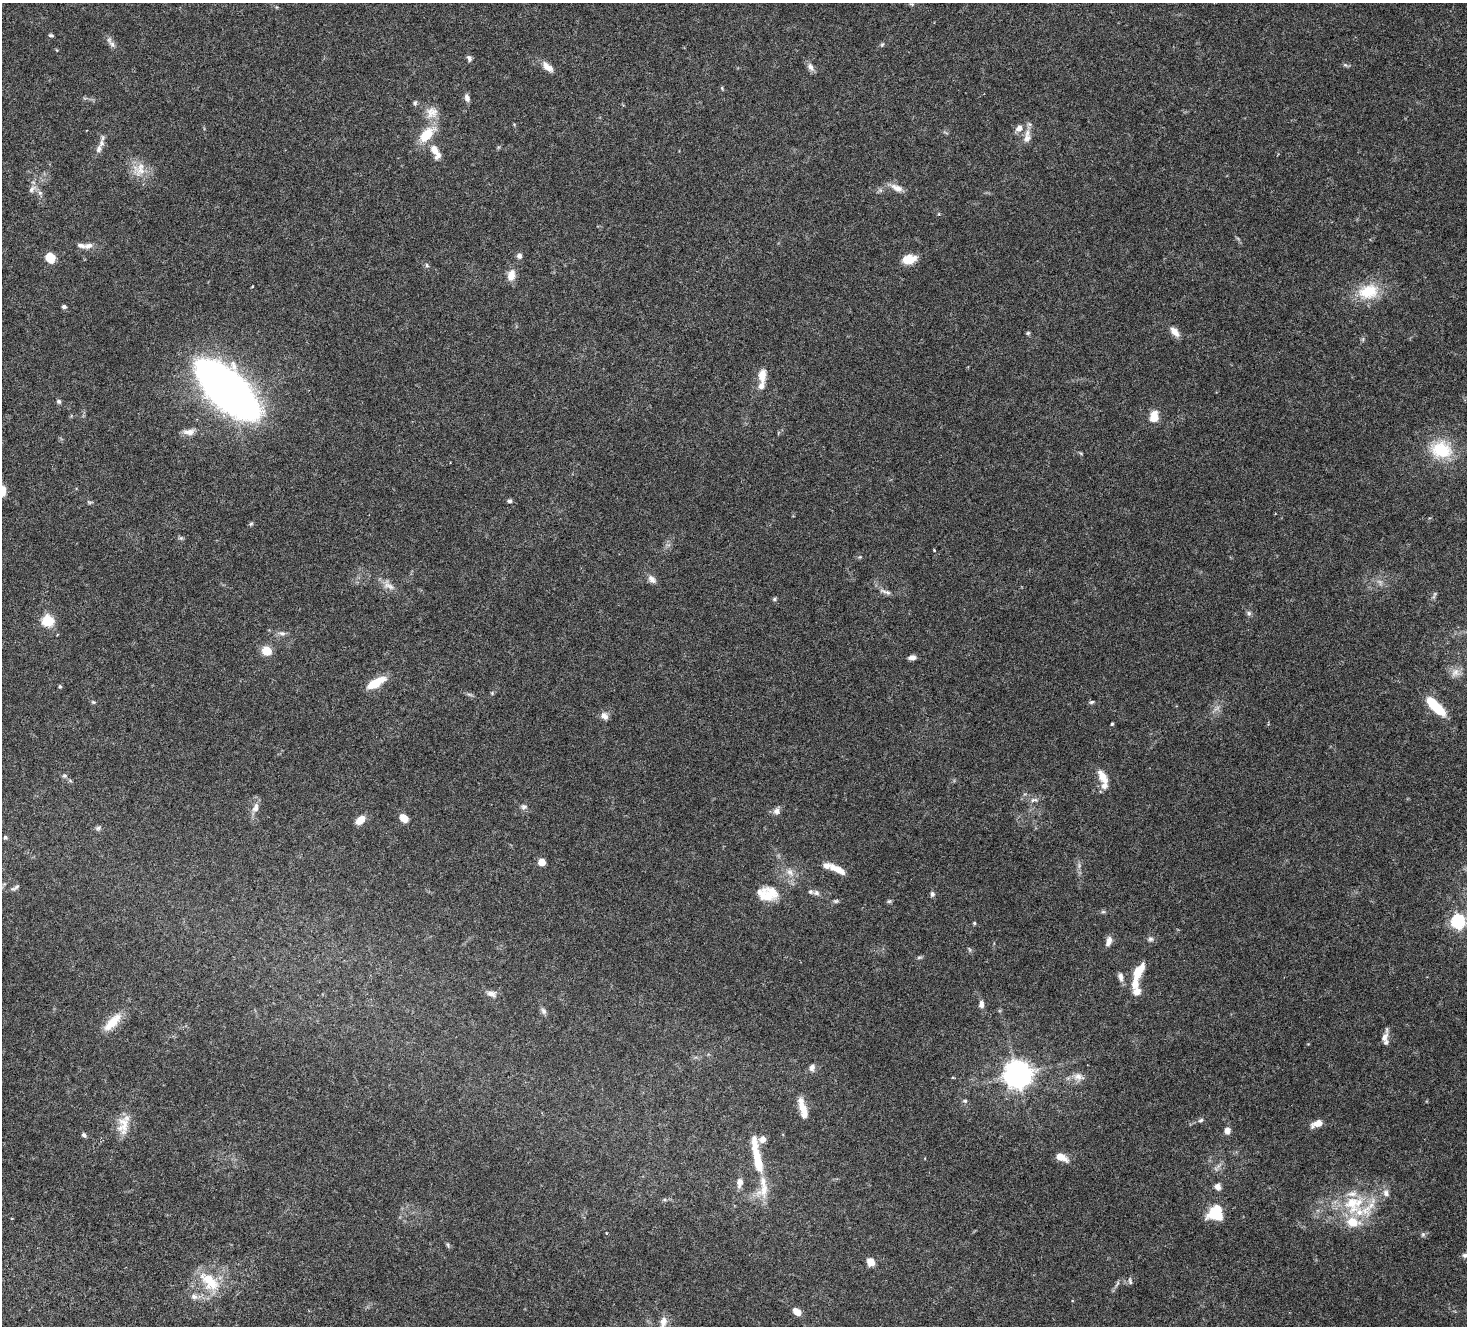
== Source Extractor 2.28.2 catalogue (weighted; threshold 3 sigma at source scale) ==
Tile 7 of 4 x 4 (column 3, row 2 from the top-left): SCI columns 3131-4595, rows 3135-4458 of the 6271 x 6331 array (HDU 1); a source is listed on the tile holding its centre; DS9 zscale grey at full resolution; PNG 1469 x 1328 px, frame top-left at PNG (2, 3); no overlay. Nothing masked; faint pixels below the display range render black.
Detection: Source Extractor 2.28.2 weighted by HDU 2 'WHT'; one run over the whole footprint, this tile lists its part. Background 0.0478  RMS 0.0023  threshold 0.00922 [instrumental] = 3 sigma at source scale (4.09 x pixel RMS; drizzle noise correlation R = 1.36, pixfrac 0.8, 0.0396/0.0396 arcsec/px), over >= 5 px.
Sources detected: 147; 2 too faint to see at this stretch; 1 inside a brighter object's white glare — not listed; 17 inside a brighter listed object's ellipse — not listed separately; the other 127 listed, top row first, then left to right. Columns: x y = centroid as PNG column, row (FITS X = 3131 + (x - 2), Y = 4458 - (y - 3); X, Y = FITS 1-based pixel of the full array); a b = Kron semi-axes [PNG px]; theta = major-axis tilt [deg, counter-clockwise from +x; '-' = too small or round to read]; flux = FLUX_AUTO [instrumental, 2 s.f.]
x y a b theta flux
912 4 8 3 -5 0.23
51 35 6 4 -14 0.27
112 44 11 7 -46 0.72
882 44 6 5 - 0.26
469 58 9 6 -67 0.48
1345 65 7 5 -30 0.31
548 67 17 8 -39 1.6
810 67 12 7 -57 0.86
722 88 5 4 - 0.22
467 98 11 6 -74 0.72
415 103 8 5 80 0.34
432 112 18 17 - 2.5
1019 128 11 8 48 1.1
427 134 28 14 43 4.3
1027 138 12 9 64 1.3
99 149 14 7 76 1.1
434 149 13 9 -59 1.8
139 169 22 18 78 3
896 188 20 8 -25 1.4
32 189 14 6 41 0.84
40 193 6 6 - 0.46
88 246 12 8 17 0.95
519 256 7 6 - 0.64
50 258 9 8 - 2.9
909 259 15 10 9 2.8
427 265 6 5 - 0.31
511 275 13 9 75 1.8
252 287 4 2 - 0.12
1368 292 29 19 15 6.1
64 307 6 5 - 0.42
1175 332 13 7 -49 1.5
1028 333 6 4 44 0.24
1363 339 7 4 72 0.27
762 375 18 9 89 2
227 390 42 18 -43 260
59 401 6 5 - 0.38
1154 416 11 9 78 2.7
189 432 17 8 2 1.3
1441 450 30 23 -11 7.3
2 491 12 8 88 1.9
509 501 6 5 - 0.39
89 502 8 5 -24 0.28
251 524 6 5 - 0.26
181 538 5 5 - 0.29
934 550 3 3 - 0.18
860 557 5 4 - 0.2
652 579 12 8 -43 0.93
389 585 20 10 -35 1.5
885 592 20 5 -19 0.84
1435 594 7 4 64 0.29
774 599 6 4 17 0.28
1249 613 7 6 - 0.42
47 621 6 6 - 16
282 633 11 7 -12 0.72
267 651 8 8 - 3.4
912 657 9 5 3 0.83
1455 672 13 12 - 1.4
376 682 22 8 28 3.9
60 686 5 4 - 0.25
469 694 9 4 -19 0.33
93 702 6 5 - 0.25
1092 702 7 4 26 0.29
1435 706 25 9 -45 7.1
604 716 11 8 -42 0.93
1112 724 3 3 - 0.22
64 776 7 6 - 0.37
1103 777 18 8 -61 2.2
1034 800 11 6 5 0.69
524 807 9 7 -7 0.57
255 808 14 8 73 1.3
777 811 9 8 - 0.86
404 818 10 7 -44 1.9
360 820 11 7 43 2.1
98 828 8 6 17 0.42
5 837 5 5 - 0.34
542 862 5 5 - 3.6
837 869 21 7 -27 2.1
790 872 14 8 -52 1.4
15 888 13 5 30 0.47
816 893 8 7 - 0.56
770 894 21 18 -40 3.7
932 894 6 5 - 0.45
836 901 7 5 -12 0.3
889 901 6 5 - 0.29
1103 912 7 4 0 0.27
1458 921 6 6 - 32
974 923 4 4 - 0.22
1150 939 7 7 - 0.45
1109 941 12 6 70 1
969 949 6 4 -70 0.24
919 957 7 5 8 0.28
1138 972 19 8 59 3.9
1120 977 12 6 -76 0.74
1137 992 9 9 - 1.4
492 994 13 8 -18 0.95
981 1005 10 6 90 0.83
543 1011 9 7 -59 0.53
113 1022 31 11 47 3.5
1384 1037 14 7 63 1
812 1067 11 8 77 0.77
1018 1074 9 8 - 230
1078 1077 15 11 -20 1.4
965 1101 6 6 - 0.33
803 1108 23 8 -73 2.5
1201 1120 7 5 19 0.38
1317 1124 13 7 23 1.6
123 1125 28 15 84 3.2
1227 1131 8 7 - 0.98
84 1135 7 5 -61 0.37
757 1155 56 10 -80 6.5
1061 1157 13 7 -28 2.2
740 1182 12 7 84 1.2
1218 1187 9 8 - 0.85
1386 1193 10 8 -60 0.85
665 1200 6 3 -18 0.23
1353 1204 33 27 35 10
1216 1211 24 12 38 4
1423 1234 7 5 89 0.35
448 1245 6 4 -71 0.26
1465 1255 9 6 8 0.59
871 1262 9 8 - 1.6
210 1281 29 17 -46 5.8
1130 1281 10 4 -77 0.34
1117 1284 13 3 64 0.44
194 1297 9 7 -4 0.75
797 1312 8 6 -37 1.9
663 1322 21 10 79 1.8
Isophote crosses this tile's border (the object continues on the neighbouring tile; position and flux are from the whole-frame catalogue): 4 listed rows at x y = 2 491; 1458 921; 1465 1255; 663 1322